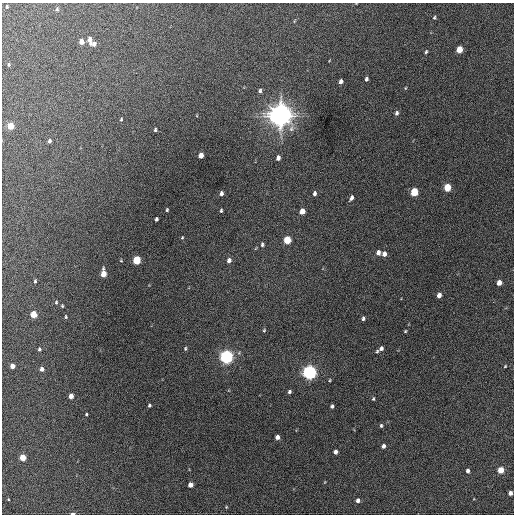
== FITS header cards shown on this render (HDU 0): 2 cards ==
NAXIS1  =                  512 / Axis length
NAXIS2  =                  512 / Axis length

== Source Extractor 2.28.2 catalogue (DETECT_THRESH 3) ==
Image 512 x 512 px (HDU 0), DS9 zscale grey, 1 PNG px = 1 image px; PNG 516 x 516 px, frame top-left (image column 1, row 512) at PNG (2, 3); no overlay
Background 330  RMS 18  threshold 52.7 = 3 sigma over >= 5 px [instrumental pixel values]
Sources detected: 77; all 77 listed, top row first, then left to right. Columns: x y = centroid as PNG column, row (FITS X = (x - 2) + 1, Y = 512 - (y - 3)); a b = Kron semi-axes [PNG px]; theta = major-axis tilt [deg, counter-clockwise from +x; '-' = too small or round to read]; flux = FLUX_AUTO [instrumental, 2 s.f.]
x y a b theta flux
7 6 3 2 - 1.5e+03
57 9 6 5 - 2.0e+03
434 18 4 3 - 1.6e+03
90 39 7 4 -84 6.2e+03
81 42 5 4 - 9.2e+03
94 44 5 5 - 5.1e+03
459 49 5 4 - 2.5e+04
426 52 5 3 - 1.6e+03
9 65 4 3 - 1.5e+03
366 79 5 4 - 2.5e+03
341 81 5 4 - 4.0e+03
405 88 5 3 - 9.5e+02
260 91 5 4 - 2.6e+03
397 113 6 4 70 2.8e+03
280 115 8 8 - 1.6e+06
121 119 4 3 - 1.2e+03
10 126 5 4 - 2.6e+04
155 130 4 3 - 1.7e+03
49 141 4 3 - 2.7e+03
201 155 5 4 - 1.0e+04
278 158 5 4 - 5.0e+03
447 187 5 4 - 3.6e+04
414 192 5 4 - 5.0e+04
221 193 4 4 - 3.4e+03
314 193 5 4 - 3.0e+03
351 198 6 4 63 4.0e+03
167 210 4 3 - 1.4e+03
221 211 4 3 - 1.6e+03
302 211 5 4 - 1.3e+04
156 219 4 3 - 2.5e+03
182 237 5 3 - 1.2e+03
287 240 5 5 - 4.0e+04
262 244 5 4 - 2.3e+03
378 253 6 5 - 5.6e+03
384 254 5 4 - 6.0e+03
121 260 4 4 - 9.8e+02
136 260 5 4 - 5.5e+04
229 260 6 5 - 4.3e+03
103 273 6 4 -89 1.7e+04
35 281 4 3 - 1.4e+03
499 283 5 4 - 1.0e+04
439 295 5 4 - 6.9e+03
56 302 5 4 - 1.5e+03
62 306 4 3 - 1.3e+03
33 314 5 4 - 2.9e+04
66 317 5 3 - 1.4e+03
363 318 4 4 - 2.4e+03
264 330 6 4 66 1.6e+03
405 331 4 3 - 1.2e+03
381 348 5 4 - 3.7e+03
39 349 4 4 - 2.0e+03
185 349 5 3 - 1.4e+03
377 351 4 3 - 1.6e+03
226 357 6 5 - 4.3e+05
12 366 4 4 - 9.5e+03
505 366 4 3 - 9.3e+02
42 369 5 4 - 5.4e+03
309 372 6 5 - 4.8e+05
330 380 4 3 - 1.2e+03
289 392 4 4 - 2.5e+03
71 396 4 4 - 1.1e+04
373 399 5 4 - 1.4e+03
149 405 4 3 - 2.0e+03
332 406 4 3 - 2.6e+03
86 414 3 2 - 1.4e+03
381 425 4 3 - 1.8e+03
277 437 4 4 - 6.0e+03
383 446 4 4 - 4.2e+03
335 452 4 4 - 5.3e+03
23 457 4 4 - 2.3e+04
501 470 5 4 - 2.8e+04
468 471 4 3 - 4.0e+03
190 485 4 4 - 9.4e+03
510 493 4 4 - 6.3e+03
358 500 4 4 - 5.1e+03
226 507 5 3 - 1.1e+03
73 513 4 2 - 3.2e+03
At the frame edge (FLAGS 8, measured only in part): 1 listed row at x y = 73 513